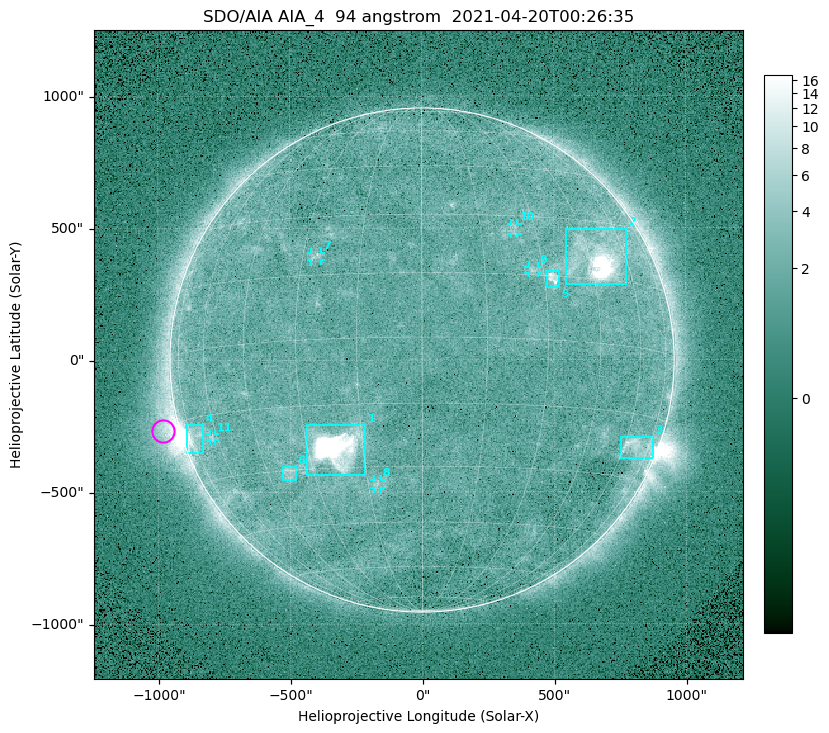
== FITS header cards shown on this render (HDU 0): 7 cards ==
TELESCOP= 'SDO/AIA '
INSTRUME= 'AIA_4   '
WAVELNTH=                   94
WAVEUNIT= 'angstrom'
DATE-OBS= '2021-04-20T00:26:35.12'
CTYPE1  = 'HPLN-TAN'
CTYPE2  = 'HPLT-TAN'

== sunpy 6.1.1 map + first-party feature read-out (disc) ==
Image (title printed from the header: SDO/AIA AIA_4  94 angstrom  2021-04-20T00:26:35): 512 x 512 px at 4.8 arcsec/px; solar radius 955 arcsec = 199 px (full disc in frame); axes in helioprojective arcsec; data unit not stated in the header (colour bar unlabelled)
Orientation: roll -0.138 deg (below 1 deg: not rotated)
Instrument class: DISC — disc imager (sunpy class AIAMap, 94 A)
Bright regions (active regions / flare kernels): reference = the median radial profile (limb darkening/brightening removed); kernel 5 px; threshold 5 sigma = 2.43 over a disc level ~1.73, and >= 1.15x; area >= 9 px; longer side >= 5 px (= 24 arcsec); searched inside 0.97 R_sun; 11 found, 11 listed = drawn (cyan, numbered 1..; 5 of them under ~33 arcsec drawn as corner ticks so the feature stays visible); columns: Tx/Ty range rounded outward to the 10 arcsec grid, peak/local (2 s.f.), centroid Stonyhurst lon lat
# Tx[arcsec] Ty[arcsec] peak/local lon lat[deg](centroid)
1 -440..-210 -440..-240 526 -22 -25
2 540..780 280..500 31 +48 +20
3 750..880 -380..-290 4.4 +66 -22
4 -900..-830 -350..-240 7.1 -72 -19
5 470..520 270..340 5.9 +32 +14
6 -530..-480 -450..-400 3.1 -38 -30
7 -420..-380 380..410 3.1 -26 +20
8 -180..-160 -490..-450 3.1 -13 -34
9 400..440 330..360 3.1 +27 +16
10 340..370 470..520 2.8 +24 +26
11 -810..-780 -300..-280 2.8 -63 -20
Off-limb structures (1.02-1.3 R_sun): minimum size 50 px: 7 found; the strongest spans PA ~85..115 deg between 1.02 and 1.21 R_sun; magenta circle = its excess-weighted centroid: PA ~105 deg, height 1.06 R_sun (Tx ~-980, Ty ~-270 arcsec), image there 4.6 x the reference